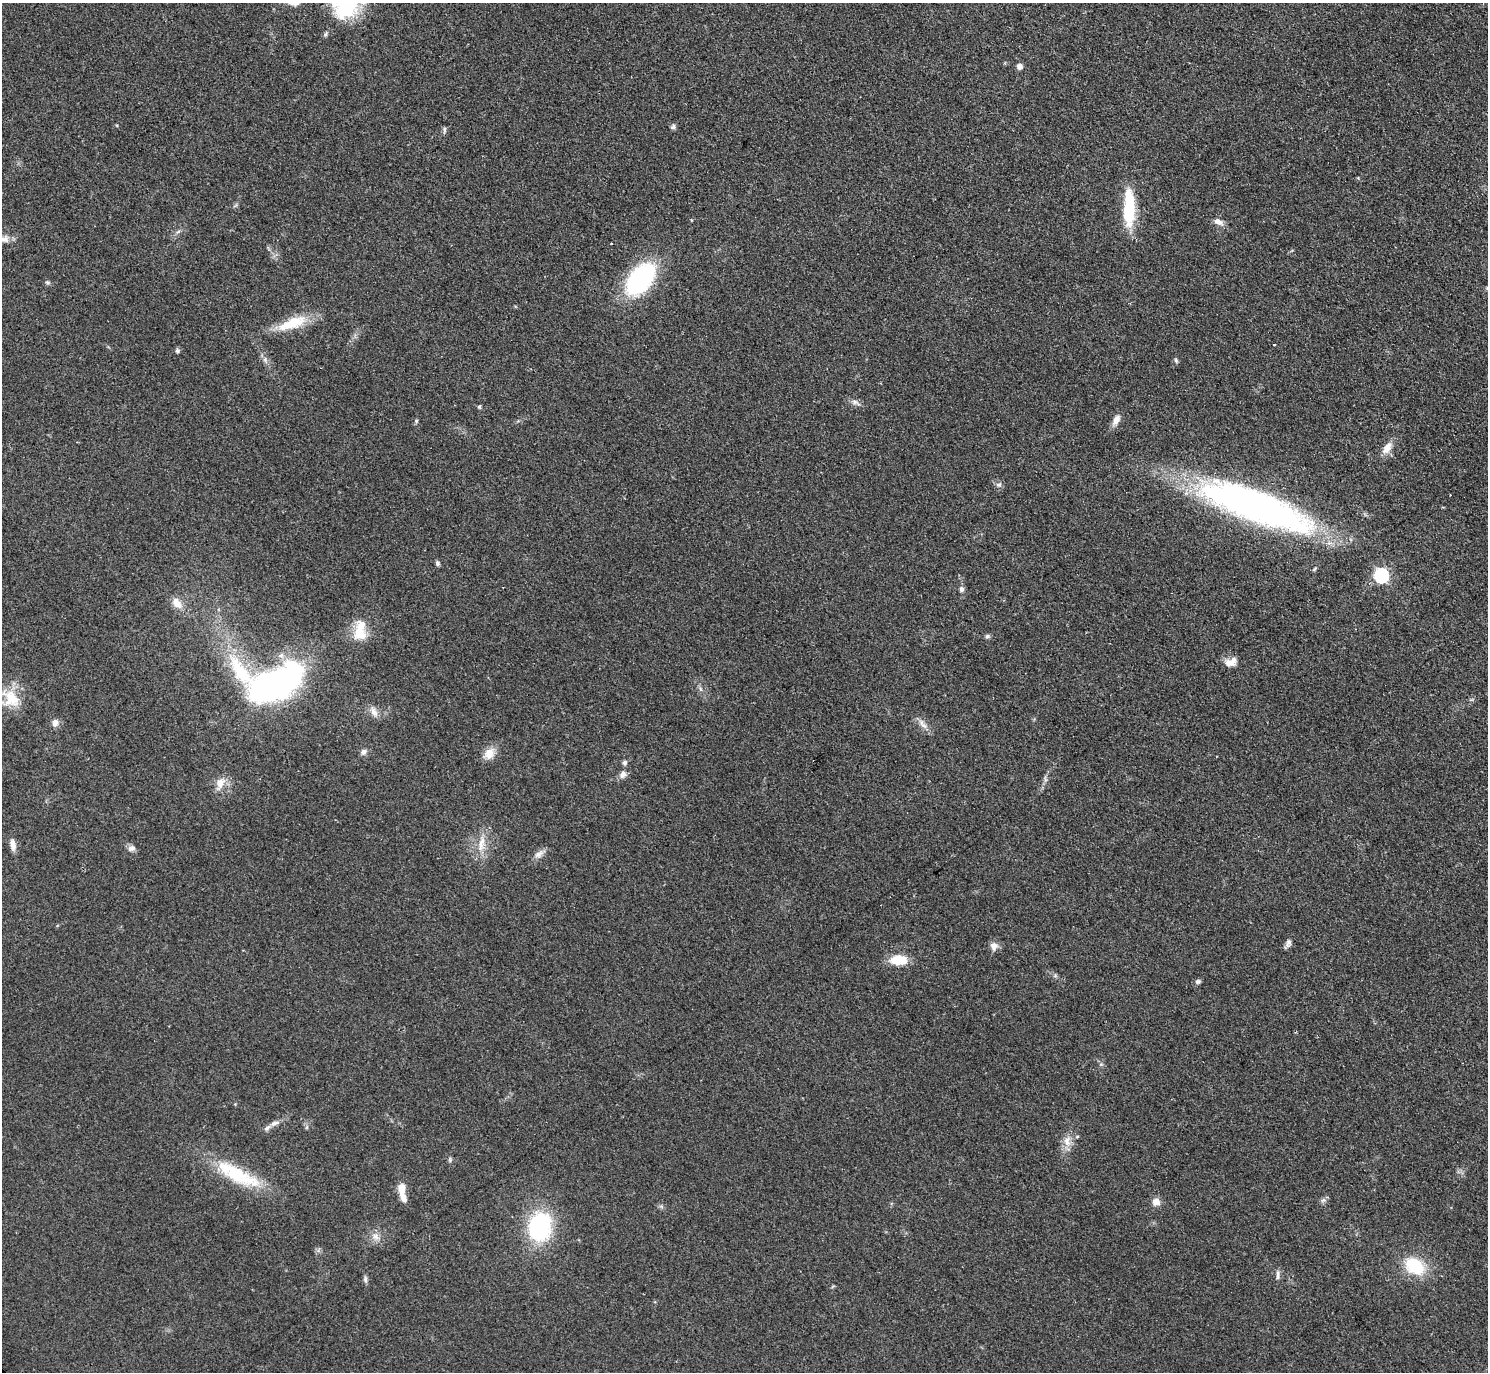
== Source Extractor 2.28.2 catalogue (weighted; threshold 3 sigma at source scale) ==
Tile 10 of 4 x 4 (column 2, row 3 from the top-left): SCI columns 1498-2983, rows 1537-2906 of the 5963 x 5961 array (HDU 1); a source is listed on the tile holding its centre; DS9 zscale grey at full resolution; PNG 1490 x 1374 px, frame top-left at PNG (2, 3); no overlay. Shown black and unused: <1% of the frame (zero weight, under 2 of 3 exposures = <1% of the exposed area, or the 3 px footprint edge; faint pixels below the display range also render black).
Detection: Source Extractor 2.28.2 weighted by HDU 2 'WHT'; one run over the whole footprint, this tile lists its part. Background 0.0958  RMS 0.0085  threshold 0.0383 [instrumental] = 3 sigma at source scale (4.5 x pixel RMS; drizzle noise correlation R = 1.50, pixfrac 1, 0.05/0.05 arcsec/px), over >= 5 px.
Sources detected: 63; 2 inside a brighter listed object's ellipse — not listed separately; the other 61 listed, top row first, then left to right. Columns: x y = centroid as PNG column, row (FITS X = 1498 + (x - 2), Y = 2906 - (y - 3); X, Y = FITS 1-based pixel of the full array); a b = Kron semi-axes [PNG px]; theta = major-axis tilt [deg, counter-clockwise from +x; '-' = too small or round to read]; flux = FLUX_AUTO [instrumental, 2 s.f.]
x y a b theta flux
345 5 31 29 -83 63
325 34 7 5 61 1.5
1019 66 8 7 - 3.3
673 127 8 6 68 2
444 130 9 3 85 1.4
1129 207 46 12 90 41
1218 222 13 7 -23 5
4 239 15 9 7 6.4
611 243 2 2 - 0.72
640 279 29 16 50 150
47 282 7 4 -30 1.4
292 323 40 13 21 27
1274 344 3 2 - 0.93
177 351 7 6 - 1.6
1176 360 8 5 -64 1.5
855 402 12 6 -27 3.5
479 407 5 4 - 1.5
1116 420 15 8 61 5.9
416 421 6 5 - 1.2
1387 448 18 9 56 8.6
999 484 9 5 18 2.1
1255 506 99 25 -20 460
437 563 6 5 - 1.9
1381 575 6 6 - 160
961 589 8 6 -89 2.5
177 603 16 10 -52 8.7
360 631 28 15 85 21
987 636 6 5 - 1.8
1229 662 16 10 -11 7.3
271 685 46 26 16 390
11 699 27 21 -53 25
374 712 14 8 -64 5.5
55 723 9 7 74 4.8
922 724 18 6 -50 5.2
363 752 9 7 41 3.1
489 754 16 12 62 9.6
624 763 6 6 - 2
623 774 11 8 59 4.6
1045 779 7 4 -71 1.7
220 784 19 11 67 9.2
481 844 26 9 79 12
13 845 16 7 -80 5.5
131 848 11 8 11 3.4
538 854 13 8 32 4.9
1288 943 12 6 74 3.1
994 946 11 9 -83 5.2
899 960 18 10 3 20
1198 982 7 6 - 2.1
274 1123 12 6 20 4
1077 1136 5 3 - 1
1067 1141 15 8 88 7.8
450 1160 8 4 -89 1.3
237 1174 67 18 -28 52
401 1188 12 8 -87 10
1323 1200 7 6 - 2.3
1156 1202 8 8 - 6.9
540 1226 26 21 81 92
376 1236 12 9 -58 5.8
1414 1266 21 15 -36 39
1278 1275 15 4 90 2.5
365 1279 9 5 87 2.1
Isophote crosses this tile's border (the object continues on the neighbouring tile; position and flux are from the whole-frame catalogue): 2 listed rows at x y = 345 5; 4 239